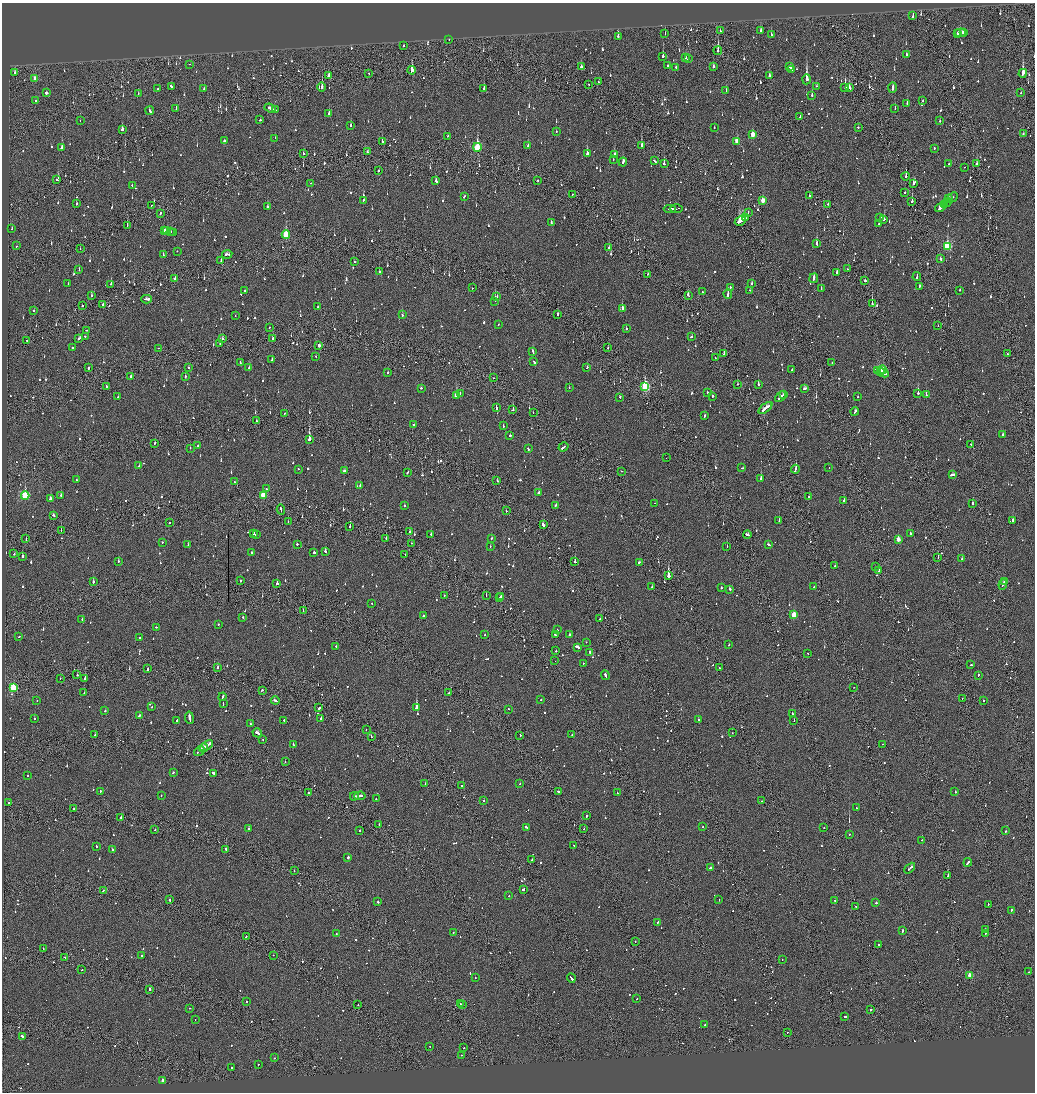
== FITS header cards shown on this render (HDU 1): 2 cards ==
NAXIS1  =                 2065
NAXIS2  =                 2180

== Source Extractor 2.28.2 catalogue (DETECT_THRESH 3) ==
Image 2065 x 2180 px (HDU 1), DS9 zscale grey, zoomed out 1/2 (1 PNG px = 2 x 2 image px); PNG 1037 x 1094 px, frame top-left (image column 1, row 2179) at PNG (2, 3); each listed source drawn as its Kron ellipse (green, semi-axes under 4 px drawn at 4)
Background -0.148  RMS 0.093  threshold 0.28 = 3 sigma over >= 5 px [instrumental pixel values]
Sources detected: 1536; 113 cannot appear on this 1/2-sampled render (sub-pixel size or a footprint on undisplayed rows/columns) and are neither listed nor drawn; of the other 1423, the 500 brightest by FLUX_AUTO listed and drawn (923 fainter detections omitted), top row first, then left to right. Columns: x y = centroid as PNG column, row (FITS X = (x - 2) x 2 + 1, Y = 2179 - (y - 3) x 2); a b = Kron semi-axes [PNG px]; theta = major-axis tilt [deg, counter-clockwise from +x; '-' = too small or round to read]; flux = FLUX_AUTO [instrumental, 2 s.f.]
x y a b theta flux
913 15 4 2 - 110
720 30 2 2 - 57
761 30 3 2 - 150
963 32 3 2 - 83
958 33 2 2 - 75
960 33 5 3 - 150
665 34 2 1 - 73
771 34 2 2 - 130
618 36 3 2 - 210
449 40 2 1 - 64
404 45 2 2 - 120
718 51 4 2 - 460
906 54 2 2 - 85
663 56 3 2 - 220
686 58 2 2 - 55
688 59 2 2 - 200
189 64 2 1 - 74
668 65 2 2 - 130
713 66 3 2 - 110
581 67 3 2 - 140
676 67 2 2 - 170
790 67 3 2 - 120
791 69 3 2 - 140
412 70 4 2 - 700
15 72 3 2 - 56
369 73 2 2 - 64
1023 73 4 2 - 2800
328 75 3 2 - 79
769 75 3 2 - 120
35 79 3 2 - 180
806 79 5 2 - 1900
598 82 2 2 - 58
589 84 2 1 - 75
171 86 3 2 - 130
817 86 3 2 - 82
322 87 5 2 - 650
845 87 4 2 - 530
849 87 3 2 - 240
892 88 5 2 - 210
158 89 2 2 - 71
204 89 2 2 - 210
484 89 3 2 - 88
726 91 3 2 - 120
47 93 2 2 - 840
138 93 2 1 - 88
1021 93 2 2 - 60
812 95 2 2 - 85
36 101 2 2 - 85
923 101 2 2 - 54
907 103 3 2 - 140
270 108 6 2 -20 300
895 108 3 2 - 100
176 109 2 2 - 70
275 110 2 1 - 210
150 111 4 2 - 140
329 114 3 2 - 110
800 116 3 2 - 140
80 120 2 1 - 55
260 120 2 2 - 65
940 121 2 2 - 61
351 125 2 2 - 120
714 127 2 2 - 140
858 127 2 2 - 59
122 129 3 2 - 160
556 131 2 2 - 110
1023 134 2 2 - 89
753 135 4 3 - 290
448 136 2 2 - 80
275 138 3 1 - 76
224 141 2 2 - 160
737 141 3 3 - 370
382 142 3 2 - 130
528 145 2 2 - 56
642 146 3 2 - 530
477 147 4 3 - 1100
62 148 3 2 - 260
934 148 3 2 - 120
367 152 3 2 - 56
303 153 3 2 - 66
587 153 3 2 - 1200
614 154 3 2 - 200
613 159 2 2 - 58
654 161 3 2 - 150
623 162 4 2 - 210
977 163 3 2 - 110
664 164 3 2 - 240
949 164 2 2 - 75
964 167 2 1 - 95
378 171 2 2 - 190
906 176 4 2 - 230
57 180 2 2 - 76
538 180 2 1 - 73
436 181 3 2 - 230
310 183 2 1 - 57
913 183 3 2 - 300
132 185 2 2 - 53
905 192 2 1 - 59
572 194 2 1 - 82
464 196 3 2 - 180
809 196 2 2 - 140
953 197 5 2 - 190
949 199 3 3 - 240
363 200 2 2 - 64
763 201 3 2 - 290
912 201 4 2 - 270
947 202 5 2 - 290
77 204 2 2 - 130
828 204 2 1 - 64
944 204 2 2 - 270
151 205 2 1 - 72
268 207 3 2 - 100
940 207 6 3 39 400
676 208 6 1 1 210
670 209 6 2 0 180
748 212 2 1 - 62
160 213 3 1 - 110
880 217 2 2 - 92
746 218 2 1 - 250
884 219 2 2 - 160
740 221 6 3 29 1500
551 223 2 2 - 210
879 224 2 2 - 84
127 225 3 1 - 76
12 229 2 2 - 55
164 230 3 3 - 140
167 230 2 2 - 83
170 232 2 2 - 100
173 232 2 2 - 110
286 235 4 3 - 730
817 244 3 2 - 310
17 246 2 2 - 86
947 246 4 3 - 1200
609 248 2 2 - 130
80 249 2 1 - 69
177 251 2 2 - 65
227 254 5 2 - 150
163 255 2 2 - 63
941 259 3 2 - 94
221 261 2 2 - 98
354 261 2 1 - 73
847 269 2 1 - 78
79 270 2 2 - 78
379 271 2 2 - 53
837 273 3 2 - 270
648 274 2 2 - 120
917 276 4 2 - 240
175 278 3 2 - 75
814 278 5 2 - 190
865 281 2 2 - 140
68 283 2 1 - 61
111 284 2 2 - 200
751 284 3 2 - 68
919 286 2 2 - 83
730 287 2 2 - 80
472 288 2 1 - 69
821 289 2 2 - 80
750 290 2 2 - 69
960 290 2 2 - 200
245 291 2 2 - 65
702 292 2 2 - 93
728 294 5 2 - 270
91 295 3 2 - 82
688 295 3 2 - 170
497 297 3 2 - 82
147 299 5 2 - 130
495 301 2 1 - 210
103 304 2 2 - 81
872 304 3 1 - 320
82 305 2 1 - 120
318 307 2 2 - 67
622 308 3 2 - 270
34 311 2 2 - 92
557 314 2 1 - 220
235 315 2 2 - 57
402 315 2 2 - 56
498 324 2 2 - 61
938 326 2 1 - 86
270 327 2 1 - 69
626 329 2 2 - 92
86 330 2 2 - 59
85 336 2 2 - 130
691 337 3 2 - 85
79 338 3 2 - 82
222 338 2 2 - 75
272 339 3 2 - 91
27 340 2 2 - 84
220 344 2 1 - 62
319 345 3 2 - 77
72 348 2 2 - 230
159 348 2 1 - 59
608 348 2 1 - 60
533 351 3 2 - 310
724 354 3 2 - 310
1007 354 2 1 - 77
316 356 2 2 - 58
715 358 2 2 - 61
272 360 2 2 - 97
534 361 3 2 - 440
240 363 3 2 - 94
832 363 2 2 - 67
88 367 2 1 - 60
189 367 2 2 - 69
587 367 2 2 - 58
249 368 2 2 - 58
792 370 2 2 - 83
877 370 3 2 - 190
882 370 4 3 - 240
881 372 3 2 - 290
388 373 2 2 - 100
883 373 6 2 -24 240
130 376 2 2 - 87
185 376 3 2 - 84
494 378 2 1 - 80
737 384 2 1 - 130
758 384 3 2 - 300
107 386 2 2 - 100
645 387 4 3 - 1600
421 388 2 2 - 80
569 388 2 2 - 62
805 388 3 2 - 130
707 392 2 2 - 81
460 393 2 2 - 61
918 393 3 2 - 530
456 395 3 2 - 380
783 395 3 2 - 120
926 395 2 2 - 230
713 396 2 2 - 68
118 397 2 2 - 59
620 397 2 2 - 130
780 397 6 2 43 250
858 397 2 2 - 56
496 408 4 2 - 280
765 408 8 2 38 410
513 410 3 2 - 160
855 411 4 2 - 140
533 412 2 1 - 55
284 413 2 2 - 78
704 416 3 2 - 150
256 421 2 2 - 54
414 425 3 2 - 82
503 426 2 2 - 61
1003 434 2 2 - 88
510 435 2 2 - 480
309 439 3 2 - 1300
155 443 3 2 - 95
971 444 2 2 - 110
198 446 2 2 - 91
563 447 5 2 - 190
190 448 2 2 - 61
528 449 3 2 - 120
666 458 2 1 - 58
139 466 2 2 - 61
742 468 3 2 - 100
829 468 2 1 - 60
298 469 2 2 - 120
795 469 4 2 - 400
345 471 3 2 - 160
621 471 2 2 - 110
407 472 3 2 - 86
952 475 4 2 - 130
761 478 2 2 - 280
76 480 2 2 - 54
497 480 2 2 - 140
235 482 2 1 - 110
360 485 2 2 - 98
266 489 2 2 - 59
539 492 3 2 - 270
61 495 2 2 - 65
263 495 3 3 - 550
25 496 4 3 - 1200
809 496 2 1 - 56
50 499 3 2 - 160
844 501 2 2 - 140
654 503 2 1 - 54
973 503 2 2 - 240
404 505 2 2 - 69
556 505 3 2 - 100
281 510 5 2 - 200
506 511 2 2 - 60
53 515 2 2 - 110
1013 520 2 2 - 250
779 521 2 2 - 270
288 522 2 2 - 100
169 523 2 1 - 71
543 525 3 2 - 390
350 526 2 1 - 290
61 530 2 1 - 89
409 531 2 2 - 110
254 533 2 2 - 150
910 533 2 2 - 220
256 534 2 2 - 220
431 534 2 2 - 140
747 534 4 2 - 150
491 538 2 2 - 180
26 539 3 1 - 87
386 539 3 1 - 170
898 539 3 2 - 200
162 542 2 2 - 67
411 543 2 1 - 66
297 544 2 2 - 79
768 544 3 2 - 100
188 545 2 2 - 67
490 546 2 2 - 77
727 546 2 1 - 63
325 551 3 2 - 120
252 552 2 2 - 150
314 552 2 2 - 270
14 554 2 2 - 73
405 555 3 1 - 65
22 556 3 2 - 130
938 557 2 1 - 67
962 559 2 2 - 110
118 561 2 2 - 150
575 562 2 2 - 230
639 562 4 2 - 150
835 565 2 2 - 65
875 567 2 1 - 57
879 570 3 1 - 58
668 576 2 2 - 5700
241 581 2 2 - 140
93 582 2 2 - 260
1004 582 4 2 - 510
277 584 2 2 - 370
1003 585 5 2 - 430
652 587 2 2 - 56
814 587 2 2 - 63
721 588 2 2 - 160
730 589 3 2 - 76
444 596 2 1 - 170
486 596 2 1 - 140
501 596 2 2 - 110
500 598 2 2 - 96
372 603 2 1 - 74
303 611 2 2 - 56
794 615 3 3 - 540
423 616 2 2 - 400
243 617 2 2 - 69
82 619 2 2 - 68
600 619 2 1 - 55
218 624 2 2 - 100
156 627 2 2 - 72
557 630 2 2 - 95
569 634 2 2 - 99
485 635 2 2 - 120
555 635 3 2 - 85
19 637 2 2 - 61
140 638 2 2 - 100
586 642 2 2 - 65
729 644 2 2 - 79
336 646 2 2 - 67
578 647 4 2 - 300
556 651 2 2 - 230
590 652 2 2 - 250
808 653 2 2 - 100
555 661 2 1 - 240
583 663 2 2 - 130
971 665 3 2 - 77
217 668 2 2 - 160
719 668 2 1 - 90
147 669 3 1 - 110
77 675 2 2 - 68
605 675 5 2 - 230
978 675 2 2 - 87
60 678 2 2 - 91
85 679 2 2 - 380
854 687 2 1 - 93
13 688 3 3 - 1200
262 690 2 2 - 84
84 693 2 2 - 80
449 693 3 2 - 100
223 697 4 2 - 220
962 698 2 1 - 60
541 699 2 2 - 65
37 700 2 2 - 55
275 700 4 2 - 110
983 700 2 2 - 75
223 704 3 2 - 130
152 707 2 2 - 250
319 708 4 2 - 290
416 708 2 2 - 4600
509 709 2 2 - 72
105 711 2 2 - 94
792 714 2 2 - 98
139 715 2 2 - 150
189 718 6 2 -81 340
321 718 2 2 - 120
34 719 2 2 - 68
177 720 2 2 - 470
698 720 2 2 - 58
794 720 2 1 - 72
284 721 3 2 - 82
250 724 2 2 - 190
366 730 2 1 - 67
257 733 5 2 - 230
732 733 2 1 - 55
95 735 2 2 - 79
520 735 2 2 - 140
572 735 2 2 - 54
371 736 2 1 - 140
263 740 2 1 - 64
293 744 3 2 - 140
883 744 2 1 - 100
207 746 7 2 37 430
203 748 4 2 - 310
199 751 6 1 36 260
285 761 2 1 - 65
173 772 2 2 - 150
214 773 3 2 - 260
27 776 2 2 - 120
520 783 2 2 - 59
425 784 2 1 - 54
462 786 2 2 - 54
100 791 2 2 - 77
559 791 4 2 - 84
955 792 2 2 - 180
308 793 2 2 - 80
617 793 2 2 - 120
161 795 2 2 - 96
354 796 4 2 - 160
360 796 5 2 - 210
376 799 2 2 - 78
484 801 2 2 - 95
761 801 2 1 - 97
9 803 2 2 - 61
856 808 2 2 - 130
74 809 2 1 - 92
587 816 2 2 - 56
121 817 2 2 - 180
379 824 2 2 - 56
527 827 3 2 - 120
703 827 2 2 - 66
824 827 2 2 - 170
248 828 2 2 - 72
155 829 2 2 - 66
584 829 2 1 - 65
359 831 2 2 - 77
1006 831 2 2 - 250
849 834 2 1 - 63
922 840 2 1 - 70
574 845 2 2 - 67
97 846 2 2 - 56
112 849 2 1 - 210
226 849 3 2 - 98
348 857 2 2 - 330
532 859 2 2 - 78
968 862 4 2 - 130
710 868 2 2 - 270
910 868 6 2 44 460
294 871 2 1 - 84
948 876 2 2 - 1300
523 889 2 2 - 240
103 890 3 2 - 64
509 896 2 1 - 64
719 899 2 2 - 59
170 900 2 2 - 110
835 900 2 2 - 58
378 902 2 2 - 330
876 903 2 2 - 660
988 904 2 1 - 61
856 906 2 1 - 88
1011 910 2 2 - 370
657 922 3 2 - 68
985 930 3 2 - 190
902 931 3 2 - 160
453 932 2 2 - 54
336 933 2 2 - 91
985 933 2 2 - 68
246 937 2 1 - 54
635 941 2 1 - 54
878 945 2 2 - 69
43 948 2 1 - 65
141 955 2 2 - 93
273 955 2 2 - 80
65 958 3 2 - 140
782 960 2 1 - 64
82 970 2 1 - 57
1029 972 2 2 - 61
970 976 3 2 - 400
475 978 2 2 - 82
571 978 4 2 - 360
150 989 2 2 - 300
637 999 2 2 - 89
246 1002 2 2 - 130
358 1004 2 1 - 75
460 1004 2 1 - 130
462 1005 2 2 - 66
189 1008 2 2 - 400
871 1009 2 1 - 450
845 1017 3 2 - 410
195 1019 2 2 - 75
705 1025 2 2 - 61
787 1032 2 1 - 240
22 1037 3 2 - 300
430 1046 2 2 - 61
464 1048 2 2 - 150
461 1055 2 2 - 130
274 1058 2 2 - 62
258 1064 2 2 - 88
232 1068 2 2 - 56
163 1080 2 2 - 100
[923 fainter detections neither listed nor drawn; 113 sub-pixel or undisplayed-footprint detections neither listed nor drawn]